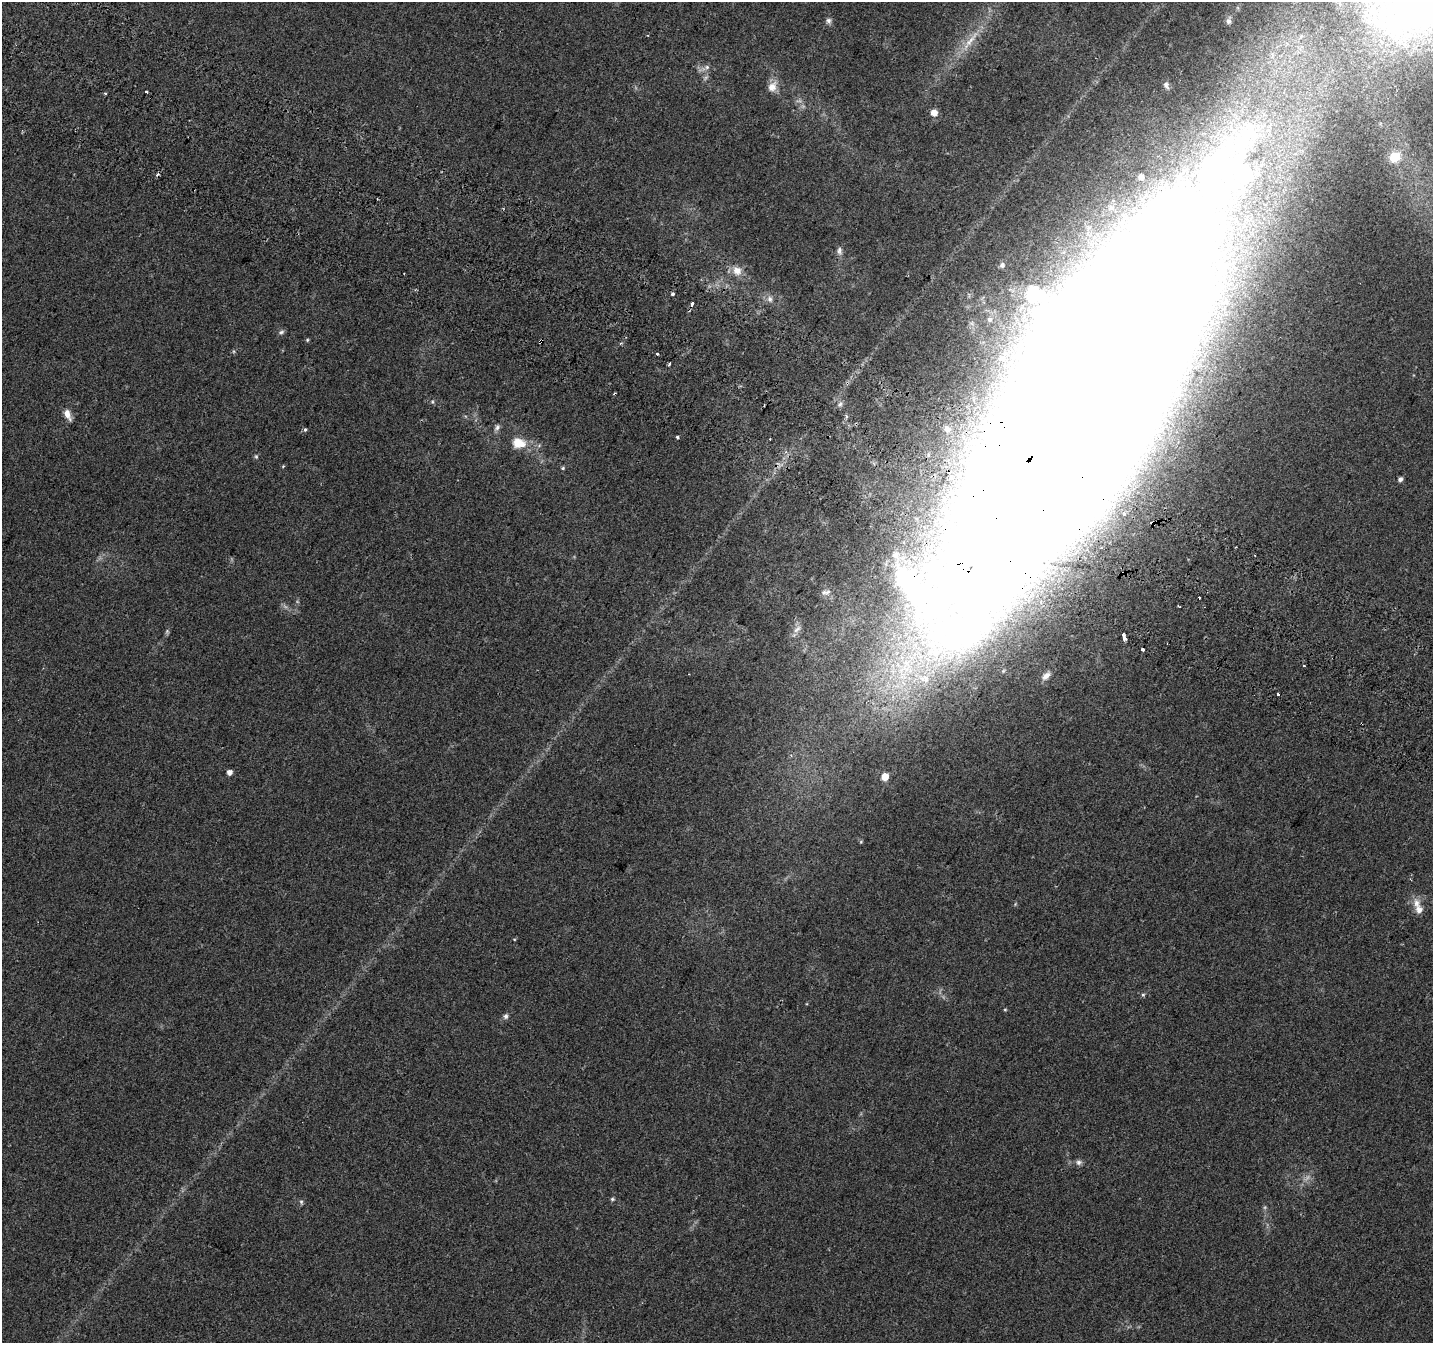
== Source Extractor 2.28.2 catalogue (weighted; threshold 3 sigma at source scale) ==
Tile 11 of 4 x 4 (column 3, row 3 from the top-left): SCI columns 2900-4330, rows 1662-3002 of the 5790 x 5939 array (HDU 1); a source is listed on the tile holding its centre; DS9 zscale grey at full resolution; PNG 1435 x 1345 px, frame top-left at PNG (2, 2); no overlay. Shown black and unused: <1% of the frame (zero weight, under 2 of 3 exposures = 3% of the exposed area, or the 3 px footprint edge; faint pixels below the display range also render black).
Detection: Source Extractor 2.28.2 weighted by HDU 2 'WHT'; one run over the whole footprint, this tile lists its part. Background 0.0882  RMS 0.0083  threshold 0.0372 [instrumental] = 3 sigma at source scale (4.5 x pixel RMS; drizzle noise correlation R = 1.50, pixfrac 1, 0.0396/0.0396 arcsec/px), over >= 5 px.
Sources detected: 67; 2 inside a brighter object's white glare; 4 cosmic-ray / hot-pixel residue — not listed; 3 inside a brighter listed object's ellipse — not listed separately; the other 58 listed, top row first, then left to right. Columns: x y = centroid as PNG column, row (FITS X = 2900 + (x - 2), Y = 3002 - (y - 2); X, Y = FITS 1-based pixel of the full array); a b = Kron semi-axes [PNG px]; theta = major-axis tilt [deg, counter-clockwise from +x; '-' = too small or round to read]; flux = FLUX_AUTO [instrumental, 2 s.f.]
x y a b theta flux
1416 2 132 84 49 500
828 20 7 7 - 2.5
1228 21 8 7 - 2.3
970 40 44 7 52 17
707 67 6 6 - 2.4
1166 85 10 6 -66 2.3
772 87 13 10 57 8.5
146 91 3 3 - 2.8
934 112 5 5 - 12
1395 156 6 5 - 48
840 251 11 7 -84 3.1
1002 265 7 6 - 2.4
737 271 14 12 -51 8.6
673 294 3 3 - 12
1033 294 24 22 15 34
770 299 9 7 -64 3.8
692 304 4 3 - 8.6
989 319 8 8 - 4.4
281 332 7 5 18 1.9
307 340 4 4 - 0.92
541 342 4 3 - 5.2
657 353 3 3 - 4
669 364 4 3 - 2.6
1089 390 370 95 61 11000
432 402 5 5 - 1.2
840 404 9 6 61 2.7
67 414 14 7 -65 6.3
497 427 9 6 55 2.6
305 429 5 4 - 1.4
947 429 9 7 -64 3.8
677 437 3 3 - 2.4
518 443 16 12 -7 15
256 456 6 4 -69 1.2
563 468 5 4 - 1.1
1400 479 5 4 - 2.4
1153 522 4 3 - 7.4
895 555 11 9 22 6.4
827 592 10 6 1 2.9
1199 598 3 3 - 3.5
1179 606 4 2 - 1.1
797 629 14 6 42 3.7
167 631 6 6 - 1.3
1124 637 7 3 -72 11
1143 649 3 3 - 6.2
1304 665 3 3 - 7.5
1046 676 13 8 37 5.1
1278 694 3 3 - 1.9
229 772 5 4 - 4.4
885 777 5 5 - 17
861 841 6 3 20 0.86
1416 903 14 11 -83 7.7
514 939 4 3 - 0.62
1143 995 5 4 - 1.2
1005 1010 4 4 - 0.8
506 1016 8 6 68 2.5
1079 1162 9 7 23 2.7
612 1199 5 4 - 1.3
301 1202 6 5 - 1.5
Overlapping masked pixels (flux is a lower limit): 4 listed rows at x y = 541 342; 1089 390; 1153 522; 1124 637
Isophote crosses this tile's border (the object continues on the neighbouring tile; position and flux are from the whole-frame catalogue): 2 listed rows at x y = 1416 2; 1089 390